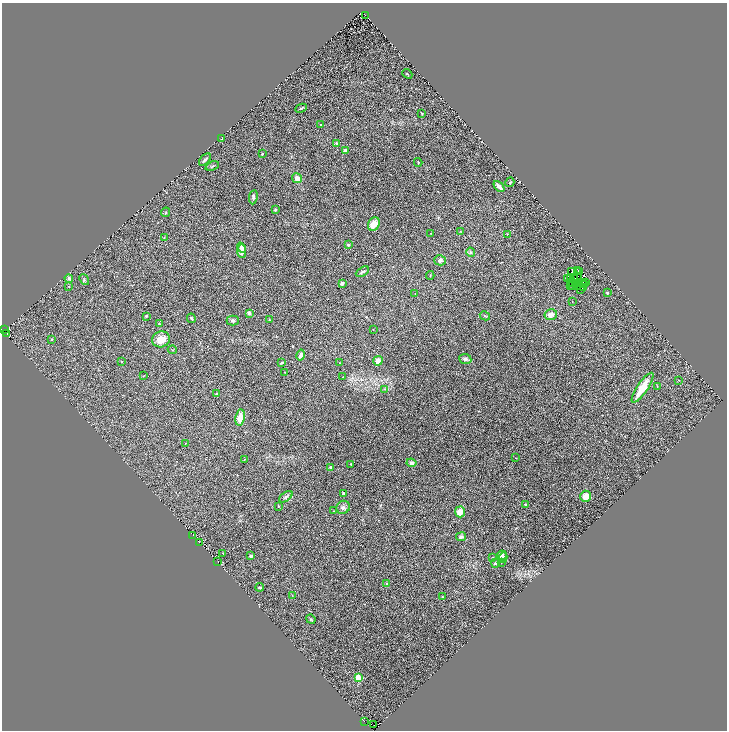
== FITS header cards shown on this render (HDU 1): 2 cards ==
NAXIS1  =                 1450
NAXIS2  =                 1456

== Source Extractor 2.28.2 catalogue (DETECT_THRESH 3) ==
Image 1450 x 1456 px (HDU 1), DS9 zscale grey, zoomed out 1/2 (1 PNG px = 2 x 2 image px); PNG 729 x 732 px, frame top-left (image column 2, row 1455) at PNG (2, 3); each listed source drawn as its Kron ellipse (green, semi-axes under 4 px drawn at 4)
Background 0.0183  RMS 0.014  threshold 0.0433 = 3 sigma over >= 5 px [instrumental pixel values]
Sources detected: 167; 50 cannot appear on this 1/2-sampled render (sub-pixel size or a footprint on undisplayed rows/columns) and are neither listed nor drawn; the other 117 listed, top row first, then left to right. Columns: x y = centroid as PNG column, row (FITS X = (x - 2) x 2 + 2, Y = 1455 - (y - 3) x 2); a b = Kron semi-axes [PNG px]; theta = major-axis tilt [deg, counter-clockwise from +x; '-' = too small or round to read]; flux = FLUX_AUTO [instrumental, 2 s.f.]
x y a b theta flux
365 15 2 1 - 1.7
407 74 5 2 - 1.3
301 108 6 2 26 2.8
422 113 2 2 - 2.3
321 125 3 2 - 2.9
222 139 4 2 - 1.9
337 144 3 3 - 8.2
345 150 4 4 - 9.3
262 154 2 2 - 4.9
205 159 7 3 46 5.5
418 162 4 2 - 2.2
212 166 7 3 20 3.7
297 178 5 4 - 17
510 182 5 3 - 3.2
499 187 6 3 -48 16
253 197 7 4 81 7.2
275 210 3 3 - 2.6
166 212 5 2 - 2.1
374 224 7 5 58 31
460 231 2 2 - 0.96
431 233 3 2 - 0.88
507 234 2 2 - 1.5
164 237 3 2 - 1.2
348 245 2 2 - 11
241 248 5 4 - 15
242 251 7 4 -83 15
470 252 5 3 - 4.3
440 260 6 5 - 9.8
571 271 2 1 - 2.4
578 271 2 1 - 2.2
580 271 2 1 - 1.9
362 272 7 3 29 5.3
430 275 4 2 - 1.3
577 276 2 1 - 0.42
69 278 4 3 - 7
575 278 2 1 - 0.37
568 279 3 1 - 2.1
570 279 2 1 - 0.12
84 280 6 3 -51 4.2
571 282 2 1 - 2.6
580 282 2 1 - 1.7
584 282 3 1 - 1.6
342 283 3 3 - 8.3
586 283 2 2 - 3.9
570 285 3 1 - 3
572 285 2 1 - 2.1
576 285 2 1 - 3
585 285 2 2 - 1.9
69 286 2 2 - 1.3
577 286 2 1 - 1.3
583 288 2 1 - 1.1
581 289 3 1 - 0.7
607 293 3 3 - 3.6
415 294 2 1 - 0.81
572 301 2 1 - 0.78
249 313 4 3 - 7.3
551 315 6 5 - 20
146 316 2 2 - 6.8
485 316 5 2 - 2.2
191 318 5 3 - 2.8
269 319 4 3 - 2
233 320 6 5 - 6.5
159 324 3 3 - 3.3
373 329 3 1 - 0.82
4 330 2 1 - 36
6 333 2 1 - 11
161 339 9 7 20 37
52 340 3 3 - 2.6
172 350 4 1 - 1.3
301 355 5 3 - 11
465 359 6 5 - 7.2
121 361 2 2 - 3.3
378 361 5 4 - 15
281 363 4 3 - 2.7
340 363 2 2 - 2.7
285 372 3 2 - 1.4
144 375 3 2 - 1.3
343 377 2 2 - 0.95
678 380 3 2 - 1.1
657 387 4 2 - 1.9
642 388 17 5 56 56
385 389 3 2 - 1.5
217 394 2 2 - 7.8
240 418 8 4 81 33
185 444 2 2 - 1.4
516 458 3 2 - 1
244 459 3 1 - 1
411 463 5 4 - 8.7
351 464 3 2 - 1.6
330 467 2 2 - 7.7
343 493 3 3 - 2.7
586 496 5 5 - 27
286 497 7 4 36 7.2
525 504 2 2 - 3.9
278 506 3 2 - 1.8
343 507 7 6 - 8
333 511 3 2 - 1.8
460 512 5 5 - 22
193 535 2 1 - 5
461 537 5 3 - 6.4
199 542 2 1 - 3
223 553 2 2 - 1.7
251 556 4 3 - 5.8
502 556 5 4 - 9.5
492 557 2 2 - 1.5
503 558 5 4 - 6.5
218 562 2 1 - 13
495 563 4 4 - 3.8
501 563 3 2 - 1.3
387 584 2 2 - 17
260 587 4 3 - 3.3
292 595 3 2 - 1.1
442 597 3 3 - 1.8
311 619 5 3 - 2.4
358 678 3 3 - 97
364 721 2 1 - 24
374 725 2 1 - 95
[50 sub-pixel or undisplayed-footprint detections neither listed nor drawn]